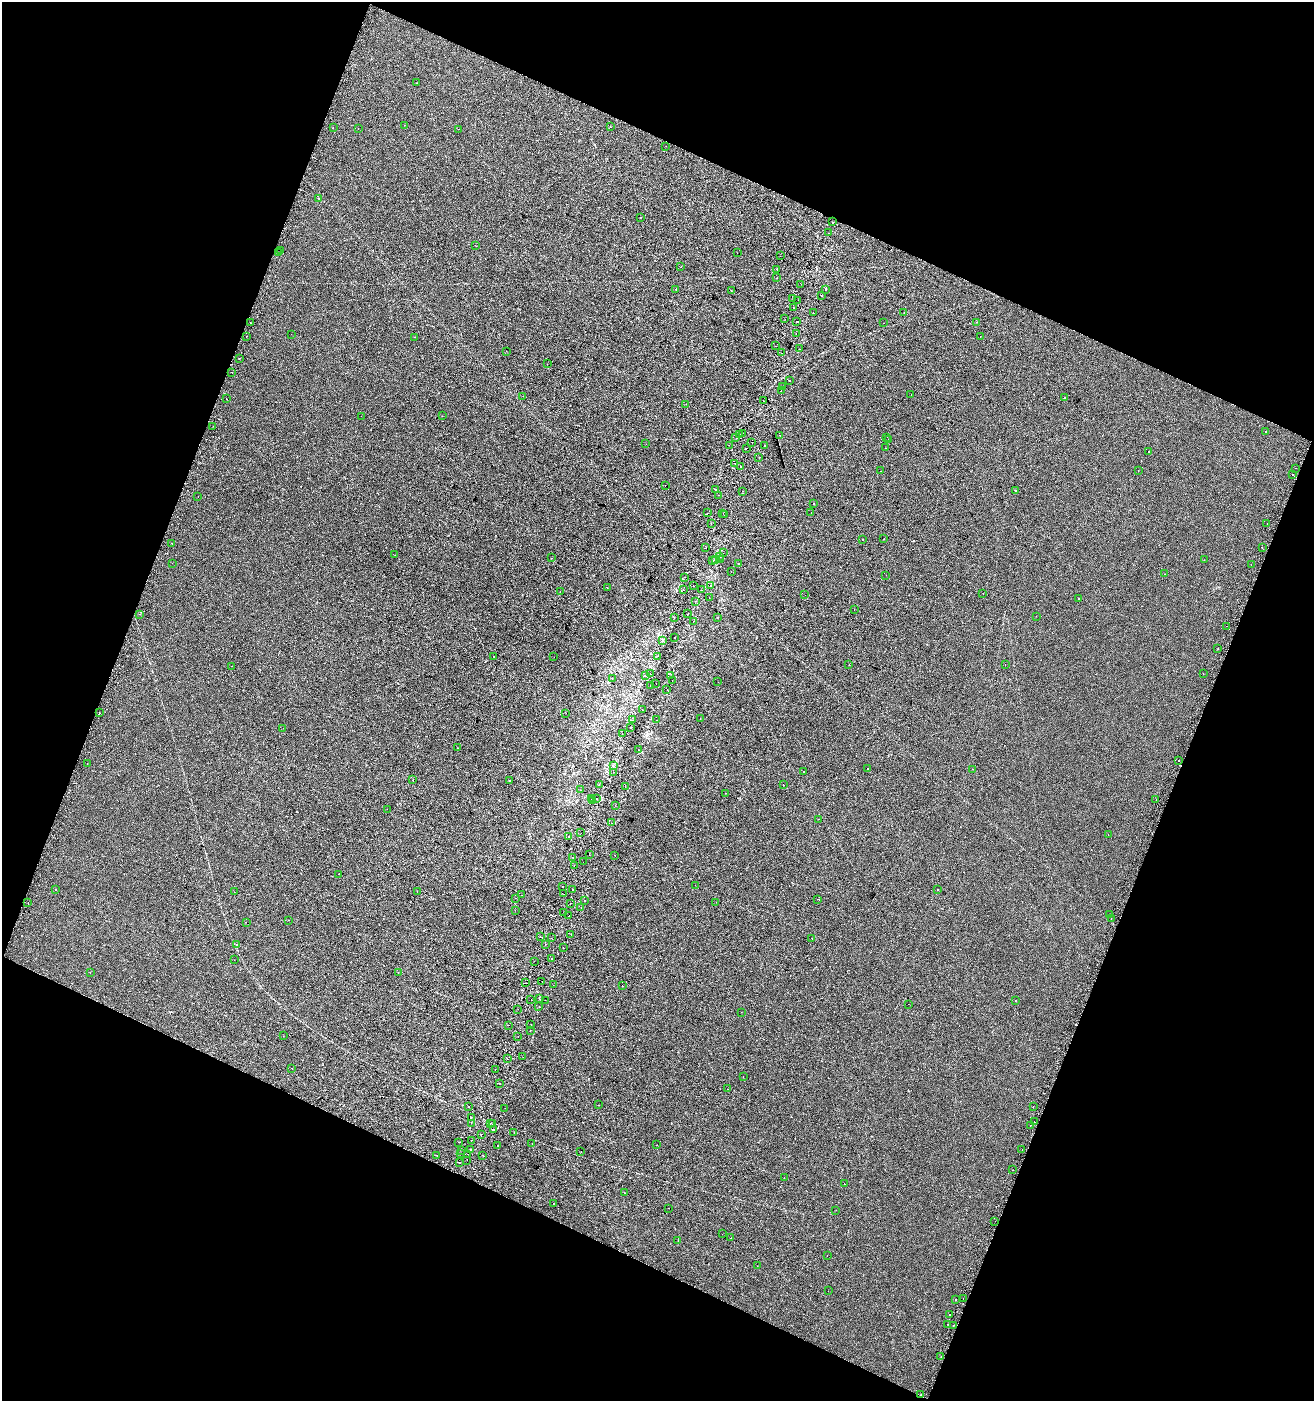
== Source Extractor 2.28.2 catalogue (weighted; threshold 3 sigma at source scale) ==
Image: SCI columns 313-5557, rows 18-5612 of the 5803 x 5637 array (HDU 1 of 3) = the unmasked area's bounding box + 8 px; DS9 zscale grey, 4 x 4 block average (1 PNG px = mean of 4 x 4 image px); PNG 1316 x 1403 px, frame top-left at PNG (2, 2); each listed source drawn as its Kron ellipse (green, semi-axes under 4 px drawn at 4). Shown black and unused: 42% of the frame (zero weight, under 2 of 3 exposures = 2% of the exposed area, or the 3 px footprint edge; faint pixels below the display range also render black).
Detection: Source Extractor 2.28.2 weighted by HDU 2 'WHT'. Background -5.00e-04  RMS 0.0035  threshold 0.0157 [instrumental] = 3 sigma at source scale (4.5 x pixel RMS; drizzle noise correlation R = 1.50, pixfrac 1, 0.0396/0.0396 arcsec/px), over >= 5 px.
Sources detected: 349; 45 cosmic-ray / hot-pixel residue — neither listed nor drawn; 4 coinciding with a brighter row at this scale — not listed separately; the other 300 listed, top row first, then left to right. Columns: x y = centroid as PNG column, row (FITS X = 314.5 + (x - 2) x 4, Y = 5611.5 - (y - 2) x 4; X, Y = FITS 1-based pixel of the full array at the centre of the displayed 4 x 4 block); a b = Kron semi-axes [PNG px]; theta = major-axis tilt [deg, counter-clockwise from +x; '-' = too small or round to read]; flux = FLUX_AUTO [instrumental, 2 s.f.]
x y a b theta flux
417 83 2 2 - 0.39
404 125 2 2 - 0.28
333 127 2 2 - 0.6
610 127 2 2 - 0.49
358 128 2 2 - 0.48
458 129 2 2 - 0.46
666 146 2 2 - 0.38
318 198 2 2 - 0.62
640 217 2 2 - 0.46
832 222 2 2 - 0.33
828 233 2 2 - 4.1
475 245 2 2 - 0.5
280 251 2 2 - 0.36
279 252 2 2 - 0.83
737 253 2 2 - 0.35
780 256 2 2 - 1.2
681 267 2 2 - 8.2
777 270 2 2 - 0.8
777 278 2 2 - 1.1
801 284 2 2 - 0.41
676 289 2 2 - 0.35
826 289 2 2 - 3
731 291 2 2 - 0.57
821 296 2 2 - 0.76
793 299 2 2 - 0.6
798 300 2 2 - 0.46
793 308 2 2 - 0.39
813 313 2 2 - 0.56
904 313 2 2 - 1.2
785 319 2 2 - 0.32
796 321 2 2 - 5.2
977 322 2 2 - 0.51
251 323 2 2 - 2.4
883 323 2 2 - 0.36
796 333 2 2 - 1
291 334 2 2 - 0.27
247 336 2 2 - 1.4
980 336 2 2 - 1
414 337 2 2 - 0.34
776 346 2 2 - 1.7
799 349 2 2 - 0.53
506 351 2 2 - 0.42
781 353 2 2 - 2
239 358 2 2 - 1.6
547 364 2 2 - 1
232 372 2 2 - 2.1
789 381 2 2 - 1.2
782 386 2 2 - 0.38
781 391 2 2 - 1.3
911 395 2 2 - 0.56
523 396 2 2 - 0.53
1064 397 2 2 - 6.5
226 399 2 2 - 4.1
764 401 2 2 - 0.69
686 404 2 2 - 0.65
361 416 2 2 - 1.3
442 416 2 2 - 0.65
213 426 2 2 - 0.52
1266 432 2 2 - 0.51
742 433 2 2 - 1.1
740 434 2 2 - 1.1
780 435 2 2 - 0.63
887 437 2 2 - 1.3
736 438 2 2 - 5
889 440 2 2 - 0.89
752 442 2 2 - 0.51
646 444 2 2 - 0.32
729 445 2 2 - 1.4
764 445 2 2 - 2.3
746 448 2 2 - 2.2
886 448 2 2 - 0.32
1149 451 2 2 - 1.6
759 457 2 2 - 0.52
735 464 2 2 - 0.56
741 466 2 2 - 3.5
1296 468 2 2 - 2.7
880 471 2 2 - 0.32
1138 471 2 2 - 0.77
1293 474 2 2 - 4.3
665 485 2 2 - 1.6
715 489 2 2 - 1.2
743 491 2 2 - 1.4
1015 491 2 2 - 0.41
718 495 2 2 - 0.45
198 497 2 2 - 0.36
814 504 2 2 - 5.9
707 513 2 2 - 1.4
723 513 2 2 - 1.3
811 513 2 2 - 0.55
725 515 2 2 - 1.5
711 524 2 2 - 0.54
1267 524 2 2 - 1.6
862 539 2 2 - 1.2
884 539 2 2 - 1.6
172 543 2 2 - 2.2
706 548 2 2 - 7.9
1262 548 2 2 - 2.7
723 553 2 2 - 0.92
395 555 2 2 - 0.5
720 556 2 2 - 0.78
552 558 2 2 - 0.62
720 559 2 2 - 1.5
713 560 2 2 - 5.2
716 560 2 2 - 3.3
1204 560 2 2 - 1
172 563 2 2 - 0.27
739 564 2 2 - 2.8
1251 565 2 2 - 0.32
731 572 2 2 - 0.25
1164 574 2 2 - 0.37
886 575 2 2 - 0.22
685 577 2 2 - 0.62
693 586 2 2 - 7.7
710 586 2 2 - 0.7
607 587 2 2 - 1.9
683 590 2 2 - 4.8
702 590 2 2 - 60
560 592 2 2 - 0.37
983 593 2 2 - 0.35
805 595 2 2 - 0.74
709 598 2 2 - 2.1
1079 599 2 2 - 0.44
695 601 2 2 - 0.34
854 609 2 2 - 0.35
688 613 2 2 - 0.76
140 614 2 2 - 0.77
1036 616 2 2 - 0.23
674 617 2 2 - 2.1
718 617 2 2 - 0.84
693 622 2 2 - 0.46
1226 626 2 2 - 0.47
675 637 2 2 - 5.1
663 641 2 2 - 0.53
1218 649 2 2 - 0.35
494 656 2 2 - 0.46
658 656 2 2 - 1.6
554 657 2 2 - 0.29
1005 664 2 2 - 2
849 665 2 2 - 0.81
231 666 2 2 - 0.53
1203 673 2 2 - 0.71
650 674 2 2 - 3.4
645 675 2 2 - 2.3
671 676 2 2 - 0.34
612 678 2 2 - 0.38
672 680 2 2 - 1.8
718 682 2 2 - 0.23
656 683 2 2 - 0.47
650 685 2 2 - 0.71
667 689 2 2 - 1.9
642 710 2 2 - 1.3
99 713 2 2 - 1.3
566 713 2 2 - 0.48
700 719 2 2 - 0.5
632 720 2 2 - 0.7
656 720 2 2 - 3.3
283 728 2 2 - 0.57
630 728 2 2 - 2.9
622 733 2 2 - 1.4
458 748 2 2 - 0.82
638 750 2 2 - 0.6
1178 760 2 2 - 1.3
87 764 2 2 - 0.92
613 766 2 2 - 0.55
868 769 2 2 - 0.47
972 769 2 2 - 1.1
804 771 2 2 - 0.73
613 772 2 2 - 0.6
413 780 2 2 - 1.1
509 781 2 2 - 0.56
599 784 2 2 - 0.39
783 785 2 2 - 0.38
625 787 2 2 - 0.51
580 790 2 2 - 2
725 793 2 2 - 1.1
596 798 2 2 - 1.4
592 799 2 2 - 0.68
1156 799 2 2 - 0.64
593 801 2 2 - 0.54
615 805 2 2 - 0.35
387 809 2 2 - 0.96
818 819 2 2 - 0.26
611 823 2 2 - 6
581 833 2 2 - 1.2
1108 834 2 2 - 0.44
568 836 2 2 - 0.38
589 855 2 2 - 0.8
615 856 2 2 - 1.4
573 857 2 2 - 2.8
583 862 2 2 - 1
574 865 2 2 - 1.5
339 874 2 2 - 1.4
695 885 2 2 - 0.4
563 887 2 2 - 6.2
56 889 2 2 - 0.52
572 889 2 2 - 0.55
938 890 2 2 - 4.3
417 891 2 2 - 2.8
234 892 2 2 - 0.45
564 894 2 2 - 0.49
521 895 2 2 - 1.7
516 898 2 2 - 0.53
817 899 2 2 - 0.45
584 901 2 2 - 5.4
28 902 2 2 - 0.38
716 902 2 2 - 0.43
570 904 2 2 - 1.5
581 907 2 2 - 0.32
515 910 2 2 - 0.39
564 912 2 2 - 1.2
1110 914 2 2 - 0.9
569 916 2 2 - 1.8
1111 919 2 2 - 0.5
289 920 2 2 - 0.39
246 922 2 2 - 0.93
571 934 2 2 - 0.38
540 937 2 2 - 0.38
551 938 2 2 - 1.5
812 938 2 2 - 2.6
237 944 2 2 - 2.3
545 944 2 2 - 1.3
563 948 2 2 - 0.95
552 959 2 2 - 3.2
234 960 2 2 - 0.32
534 961 2 2 - 3.9
90 972 2 2 - 0.65
398 973 2 2 - 0.36
542 981 2 2 - 0.54
526 983 2 2 - 1.6
553 985 2 2 - 0.31
622 986 2 2 - 0.36
531 999 2 2 - 6.6
539 999 2 2 - 0.55
545 1000 2 2 - 1.3
1015 1000 2 2 - 0.76
908 1004 2 2 - 0.29
539 1007 2 2 - 0.51
518 1009 2 2 - 0.33
741 1012 2 2 - 0.71
509 1025 2 2 - 0.92
531 1025 2 2 - 1.2
530 1030 2 2 - 0.51
283 1036 2 2 - 0.37
518 1037 2 2 - 1.2
523 1057 2 2 - 0.38
507 1059 2 2 - 1
292 1069 2 2 - 2.4
495 1070 2 2 - 0.65
743 1077 2 2 - 0.37
500 1084 2 2 - 0.52
728 1089 2 2 - 0.7
598 1105 2 2 - 0.77
468 1106 2 2 - 0.58
1033 1107 2 2 - 0.34
505 1108 2 2 - 0.32
471 1117 2 2 - 3.7
1034 1122 2 2 - 0.4
471 1123 2 2 - 1.2
490 1123 2 2 - 8.4
492 1124 2 2 - 3.5
1030 1125 2 2 - 1.3
493 1129 2 2 - 11
514 1133 2 2 - 0.38
481 1134 2 2 - 0.44
472 1140 2 2 - 0.84
459 1142 2 2 - 5
532 1143 2 2 - 1.9
497 1145 2 2 - 2.1
657 1145 2 2 - 0.34
461 1150 2 2 - 2
471 1150 2 2 - 10
1022 1150 2 2 - 1.8
581 1152 2 2 - 3.7
461 1153 2 2 - 19
468 1154 2 2 - 1.7
437 1155 2 2 - 0.7
483 1156 2 2 - 0.58
467 1160 2 2 - 0.5
459 1163 2 2 - 2.4
1012 1170 2 2 - 2.2
784 1177 2 2 - 0.4
844 1184 2 2 - 1.4
624 1193 2 2 - 2.2
553 1203 2 2 - 2
668 1208 2 2 - 0.35
836 1210 2 2 - 0.49
995 1221 2 2 - 1.4
722 1234 2 2 - 0.8
731 1238 2 2 - 1.7
678 1241 2 2 - 0.98
827 1255 2 2 - 1.3
757 1266 2 2 - 0.27
828 1291 2 2 - 0.61
963 1299 2 2 - 0.97
955 1300 2 2 - 2
950 1315 2 2 - 0.79
947 1324 2 2 - 0.66
954 1325 2 2 - 3.1
941 1356 2 2 - 0.52
921 1395 2 2 - 1.8
Overlapping masked pixels (flux is a lower limit): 1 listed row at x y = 921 1395
Diffuse or blended objects may show on this block-average render without a row.